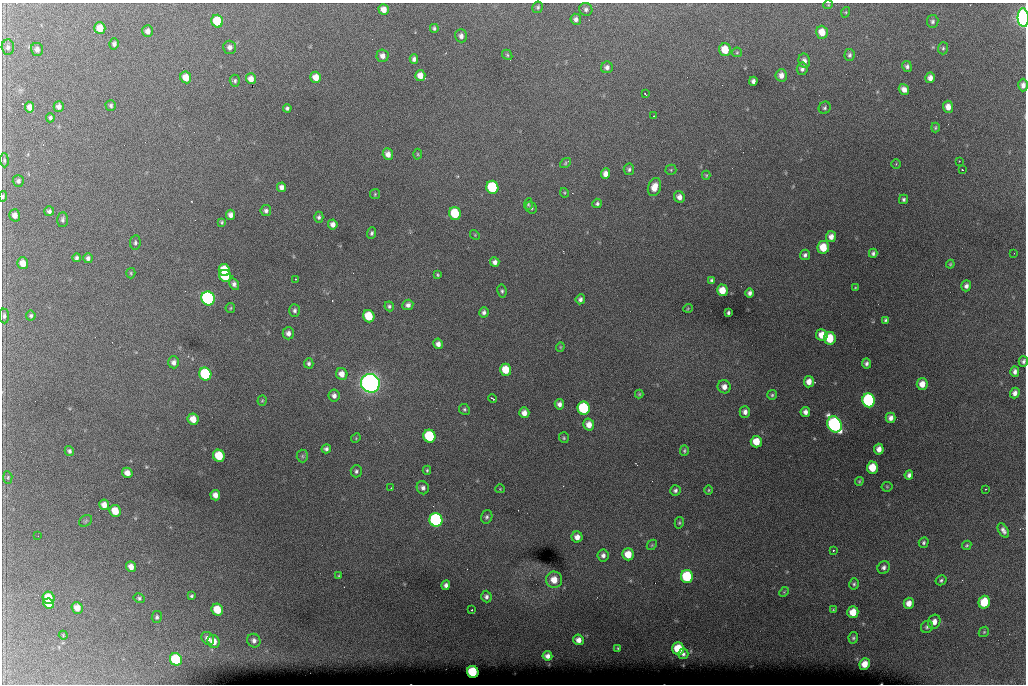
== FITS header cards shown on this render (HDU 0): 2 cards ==
NAXIS1  =                 1024 /fastest changing axis
NAXIS2  =                  682 /next to fastest changing axis

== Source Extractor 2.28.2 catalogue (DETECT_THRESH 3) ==
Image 1024 x 682 px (HDU 0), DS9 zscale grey, 1 PNG px = 1 image px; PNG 1028 x 686 px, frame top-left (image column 1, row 682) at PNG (2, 3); each listed source drawn as its Kron ellipse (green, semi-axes under 4 px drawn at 4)
Background 6310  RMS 52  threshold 155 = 3 sigma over >= 5 px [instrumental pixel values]
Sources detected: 231; all 231 listed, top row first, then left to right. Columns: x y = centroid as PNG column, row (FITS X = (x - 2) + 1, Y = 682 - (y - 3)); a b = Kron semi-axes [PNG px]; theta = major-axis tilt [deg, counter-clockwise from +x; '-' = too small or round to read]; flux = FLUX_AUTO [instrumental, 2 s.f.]
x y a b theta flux
828 5 5 3 - 3.0e+03
538 7 6 5 - 6.5e+03
384 9 5 5 - 2.7e+04
586 9 6 6 - 9.7e+03
846 12 5 3 - 3.8e+03
1023 18 9 5 -86 1.4e+06
576 19 5 5 - 1.2e+04
217 21 6 6 - 1.4e+05
933 21 6 5 - 7.7e+03
100 28 6 5 - 5.2e+04
434 28 4 4 - 6.3e+03
148 31 6 5 - 1.6e+04
822 32 6 6 - 4.7e+04
461 36 6 6 - 1.4e+04
114 44 5 4 - 1.1e+04
8 47 8 6 -88 1.1e+04
230 47 6 6 - 1.3e+04
943 48 6 5 - 5.4e+03
37 49 7 6 - 1.4e+04
725 50 6 6 - 7.1e+04
737 52 5 4 - 4.3e+03
507 55 6 4 -48 4.9e+03
850 55 6 5 - 8.9e+03
383 56 6 6 - 1.9e+04
414 59 5 4 - 1.1e+04
804 61 7 6 - 1.6e+04
907 66 5 4 - 8.9e+03
607 67 6 6 - 1.2e+04
802 69 6 5 - 1.1e+04
781 75 6 5 - 2.1e+04
420 76 5 5 - 3.3e+04
186 77 6 5 - 4.0e+04
316 77 5 5 - 3.6e+04
930 78 5 4 - 2.0e+04
251 79 5 5 - 2.4e+04
235 81 6 5 - 6.1e+03
753 81 4 4 - 1.1e+04
1023 85 6 5 - 1.6e+04
904 89 6 5 - 1.9e+04
645 94 3 2 - 4.6e+03
111 105 5 5 - 7.2e+03
59 106 5 5 - 1.5e+04
30 107 5 4 - 2.0e+04
948 107 6 5 - 2.7e+04
287 108 4 4 - 7.3e+03
825 108 6 5 - 6.9e+03
653 116 2 2 - 2.1e+03
50 118 4 4 - 6.9e+03
935 128 5 3 - 4.7e+03
388 154 6 5 - 2.2e+04
418 154 5 3 - 3.6e+03
4 160 7 4 -87 5.6e+03
959 161 2 2 - 2.3e+03
565 163 6 4 39 4.8e+03
896 164 4 4 - 3.3e+03
629 169 6 5 - 7.6e+03
671 170 5 5 - 4.3e+03
962 170 2 2 - 2.6e+03
605 174 5 4 - 1.9e+04
706 175 4 4 - 4.3e+03
18 181 6 5 - 8.7e+03
282 187 5 4 - 1.5e+04
492 187 6 6 - 2.8e+05
654 187 9 6 71 4.3e+04
564 193 5 4 - 3.5e+03
375 194 5 5 - 4.5e+03
3 196 5 3 - 4.9e+03
679 197 6 5 - 2.0e+04
904 199 4 4 - 7.1e+03
597 203 5 4 - 7.2e+03
528 204 6 4 86 5.1e+03
531 208 6 5 - 7.4e+03
49 211 5 5 - 9.2e+03
266 211 5 5 - 9.3e+03
455 213 6 6 - 1.6e+05
15 215 6 5 - 2.0e+04
230 215 5 4 - 1.7e+04
319 217 5 4 - 7.7e+03
62 220 7 5 89 8.6e+03
222 222 4 3 - 4.7e+03
333 224 5 4 - 1.8e+04
372 233 6 4 68 7.4e+03
475 235 5 4 - 3.3e+03
831 237 5 5 - 2.0e+04
135 243 7 5 82 7.2e+03
823 247 6 6 - 7.7e+04
873 253 4 4 - 8.0e+03
1014 253 2 2 - 1.6e+03
805 255 5 5 - 9.4e+03
77 258 4 3 - 7.5e+03
88 258 5 5 - 1.1e+04
495 262 4 4 - 1.4e+04
23 263 6 5 - 3.8e+04
950 264 4 4 - 3.6e+03
224 270 6 5 - 1.0e+05
131 273 5 4 - 4.4e+03
438 275 4 3 - 4.3e+03
225 276 6 5 - 1.7e+05
295 279 3 2 - 6.5e+03
711 280 4 3 - 6.1e+03
234 284 6 4 -60 1.3e+04
966 286 5 5 - 1.2e+04
855 288 4 3 - 3.0e+03
722 290 6 5 - 5.0e+04
502 291 6 4 -81 6.6e+03
749 293 4 4 - 1.1e+04
208 298 7 6 - 1.0e+06
580 299 5 4 - 1.1e+04
408 305 5 5 - 1.2e+04
389 306 5 4 - 7.0e+03
230 308 5 4 - 4.1e+03
688 308 5 3 - 2.7e+03
295 310 6 5 - 9.5e+03
484 312 5 5 - 1.0e+04
728 313 3 3 - 6.4e+03
4 316 7 5 -85 8.8e+03
31 316 5 5 - 6.7e+03
369 316 6 5 - 1.1e+05
886 320 4 3 - 6.4e+03
288 333 6 5 - 1.5e+04
822 335 6 5 - 4.1e+04
830 338 6 5 - 1.2e+05
438 344 5 4 - 1.6e+04
560 347 4 4 - 3.4e+03
1023 361 5 4 - 8.8e+03
174 362 6 5 - 1.5e+04
309 363 5 4 - 8.0e+03
866 363 5 4 - 9.6e+03
506 370 6 5 - 7.5e+04
1015 371 5 4 - 1.2e+04
205 374 6 6 - 3.4e+05
342 374 6 5 - 2.7e+04
809 382 6 5 - 2.7e+04
370 383 9 9 - 2.6e+06
922 384 6 5 - 3.4e+04
724 387 7 6 - 2.2e+04
1015 393 5 4 - 1.6e+04
639 394 4 4 - 4.6e+03
772 395 5 4 - 5.9e+03
334 396 6 5 - 1.5e+04
492 399 4 2 - 4.8e+03
869 400 7 6 - 4.9e+05
262 401 5 4 - 4.0e+03
559 404 5 4 - 1.4e+04
584 408 6 6 - 3.2e+05
464 409 5 5 - 6.2e+03
745 412 6 5 - 1.6e+04
805 412 5 5 - 1.5e+04
524 413 5 5 - 2.3e+04
891 418 5 5 - 1.6e+04
193 419 6 5 - 4.4e+04
835 424 8 7 - 1.2e+06
589 425 6 5 - 3.0e+04
429 436 6 6 - 2.6e+05
356 438 5 4 - 3.3e+03
564 438 5 5 - 5.2e+03
756 442 6 5 - 6.1e+04
326 449 4 4 - 9.7e+03
879 449 5 5 - 2.2e+04
69 451 5 4 - 7.3e+03
684 451 5 4 - 5.4e+03
219 456 6 5 - 1.3e+05
302 456 6 5 - 6.1e+03
872 468 6 5 - 7.7e+04
427 470 4 4 - 5.0e+03
356 471 6 5 - 8.6e+03
127 473 5 5 - 2.4e+04
909 475 5 4 - 1.1e+04
8 477 6 4 -86 5.6e+03
859 481 4 3 - 4.1e+03
887 487 5 5 - 4.0e+03
391 488 3 2 - 3.7e+03
423 488 7 6 - 1.3e+04
500 489 4 4 - 3.1e+03
986 489 2 2 - 1.9e+03
675 490 5 5 - 9.7e+03
709 490 5 3 - 3.7e+03
215 495 5 5 - 2.3e+04
104 505 5 5 - 2.7e+04
115 511 6 5 - 6.7e+04
487 517 7 5 73 8.3e+03
436 520 7 6 - 8.1e+05
86 521 7 5 36 5.6e+03
679 523 6 4 76 5.1e+03
1003 530 8 4 -59 1.3e+04
38 536 2 2 - 2.0e+03
577 537 5 5 - 2.3e+04
924 543 5 4 - 7.1e+03
652 545 6 4 45 4.5e+03
967 545 5 4 - 5.0e+03
833 550 3 2 - 7.0e+03
628 554 6 5 - 6.1e+04
603 555 6 5 - 1.3e+04
131 567 5 5 - 2.6e+04
884 567 7 6 - 1.1e+04
339 576 4 2 - 3.9e+03
687 576 6 6 - 2.4e+05
554 580 8 8 - 4.5e+04
941 580 5 4 - 6.5e+03
854 584 5 4 - 5.6e+03
446 585 5 4 - 1.2e+04
784 592 5 4 - 3.9e+03
191 596 4 3 - 5.4e+03
486 596 6 5 - 1.0e+04
49 598 6 5 - 8.9e+04
139 598 6 4 -32 6.0e+03
984 602 6 5 - 1.4e+05
909 603 5 5 - 3.0e+04
49 604 5 5 - 4.1e+04
77 608 6 5 - 3.1e+04
217 610 6 5 - 9.1e+04
472 610 2 2 - 2.8e+03
833 610 4 4 - 4.1e+03
853 612 6 5 - 5.4e+04
157 617 6 5 - 6.9e+03
934 622 7 6 - 2.3e+04
927 627 6 5 - 8.4e+03
984 632 6 4 44 4.4e+03
63 635 4 3 - 3.2e+03
208 638 7 5 -52 1.8e+04
853 638 6 4 78 6.2e+03
579 640 5 5 - 2.1e+04
214 641 6 6 - 4.3e+04
254 641 7 6 - 1.4e+04
618 648 3 3 - 3.6e+03
678 649 6 6 - 1.2e+05
683 654 5 5 - 8.9e+03
547 656 5 4 - 1.5e+04
176 659 6 6 - 2.5e+05
865 664 6 5 - 4.0e+04
473 672 6 5 - 2.1e+05
At the frame edge (FLAGS 8, measured only in part): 4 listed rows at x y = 1023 18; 1023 85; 3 196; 1023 361

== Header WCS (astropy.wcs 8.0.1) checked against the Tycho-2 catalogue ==
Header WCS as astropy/WCSLIB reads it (CRVAL/CRPIX/CD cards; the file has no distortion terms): RA---TAN/DEC--TAN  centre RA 07:06:07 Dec +31:10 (106.53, +31.16 deg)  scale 1.44 arcsec/px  FOV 24.5' x 16.3'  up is -93 deg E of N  parity flipped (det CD > 0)
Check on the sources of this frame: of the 60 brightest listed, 8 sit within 2.2 arcsec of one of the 15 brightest Tycho-2 stars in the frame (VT <= 12.35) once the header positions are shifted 0.41 arcsec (0.40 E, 0.11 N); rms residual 1.18 arcsec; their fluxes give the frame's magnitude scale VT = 25.61 - 2.5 log10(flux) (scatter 0.37 mag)
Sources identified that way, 8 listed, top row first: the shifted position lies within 2.2 arcsec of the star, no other Tycho-2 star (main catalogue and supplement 1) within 4.4 arcsec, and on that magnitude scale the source's flux lands within +1.5 / -3 mag of the star's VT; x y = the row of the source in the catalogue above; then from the Tycho-2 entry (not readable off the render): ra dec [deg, ICRS J2000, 3 dp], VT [Tycho-2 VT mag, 2 dp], TYC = Tycho-2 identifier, HIP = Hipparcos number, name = IAU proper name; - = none
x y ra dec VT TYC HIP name
492 187 106.458 +31.151 12.35 2438-728-1 - -
205 374 106.551 +31.041 11.84 2438-663-1 - -
370 383 106.552 +31.106 9.20 2438-180-1 - -
869 400 106.550 +31.305 11.61 2438-184-1 - -
584 408 106.559 +31.192 11.79 2438-1039-1 - -
835 424 106.562 +31.292 10.01 2438-106-1 - -
436 520 106.614 +31.135 11.36 2438-550-1 - -
473 672 106.684 +31.152 11.76 2438-931-1 - -